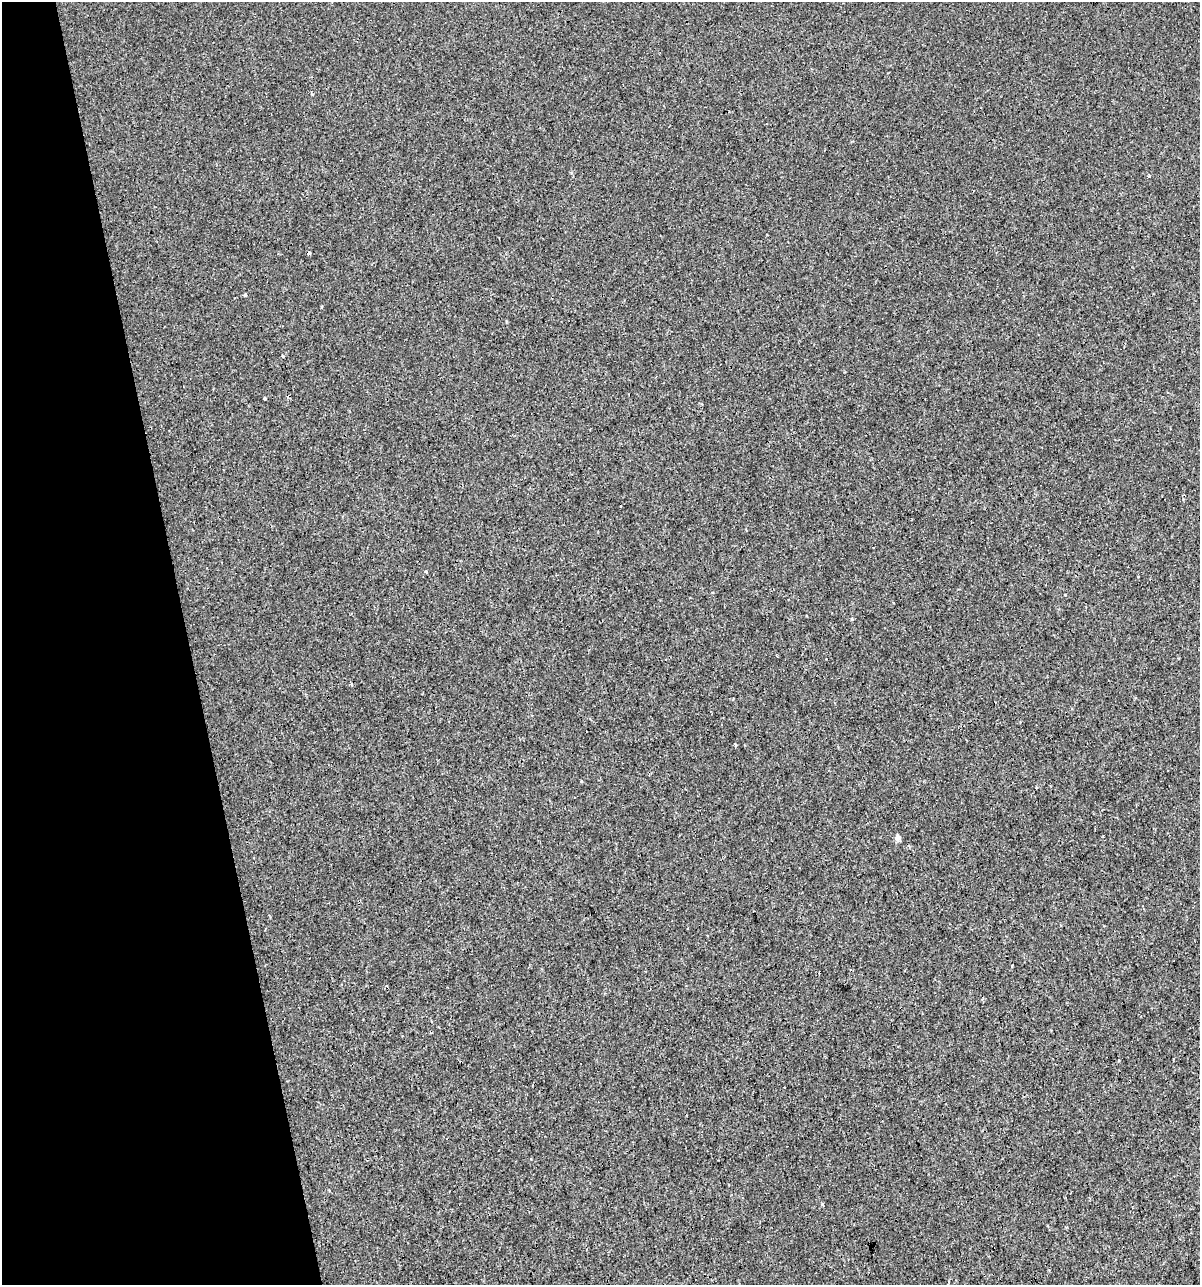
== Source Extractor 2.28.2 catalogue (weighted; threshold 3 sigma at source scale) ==
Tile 5 of 4 x 4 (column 1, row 2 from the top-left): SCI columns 46-1243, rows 2567-3849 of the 4930 x 5132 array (HDU 1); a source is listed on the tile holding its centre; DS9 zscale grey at full resolution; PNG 1202 x 1287 px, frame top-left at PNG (2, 2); no overlay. Shown black and unused: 16% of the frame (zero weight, under 3 of 4 exposures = <1% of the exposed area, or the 3 px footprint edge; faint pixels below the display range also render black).
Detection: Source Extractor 2.28.2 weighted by HDU 2 'WHT'; one run over the whole footprint, this tile lists its part. Background 2.15e-04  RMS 0.0017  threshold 0.00763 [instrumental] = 3 sigma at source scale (4.5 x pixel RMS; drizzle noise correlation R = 1.50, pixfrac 1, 0.0396/0.0396 arcsec/px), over >= 5 px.
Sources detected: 11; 4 cosmic-ray / hot-pixel residue — not listed; the other 7 listed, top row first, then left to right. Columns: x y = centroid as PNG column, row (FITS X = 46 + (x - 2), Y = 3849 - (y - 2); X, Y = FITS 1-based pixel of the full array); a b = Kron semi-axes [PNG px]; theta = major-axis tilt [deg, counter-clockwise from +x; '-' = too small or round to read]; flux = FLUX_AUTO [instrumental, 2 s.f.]
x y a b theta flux
1149 175 4 3 - 0.33
245 295 4 4 - 0.17
283 356 3 3 - 0.61
264 399 3 2 - 0.2
426 571 3 3 - 0.72
735 745 3 3 - 0.49
898 837 9 7 77 0.49